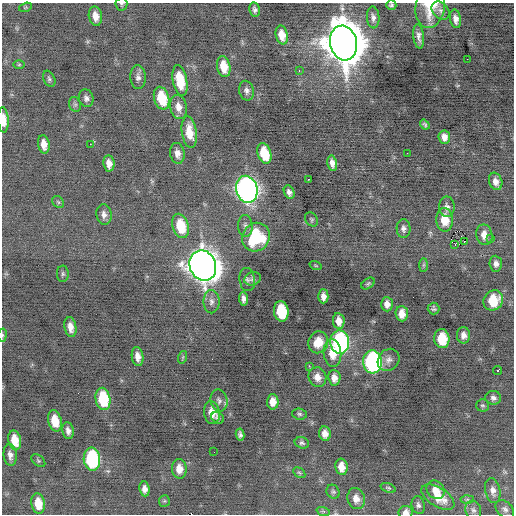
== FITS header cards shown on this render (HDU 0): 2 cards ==
NAXIS1  =                  512 / Axis length
NAXIS2  =                  512 / Axis length

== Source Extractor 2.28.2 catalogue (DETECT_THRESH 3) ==
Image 512 x 512 px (HDU 0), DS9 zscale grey, 1 PNG px = 1 image px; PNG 516 x 516 px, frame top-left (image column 1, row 512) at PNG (2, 3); each listed source drawn as its Kron ellipse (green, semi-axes under 4 px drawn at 4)
Background -0.146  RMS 0.76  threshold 2.29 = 3 sigma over >= 5 px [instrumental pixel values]
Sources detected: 120; all 120 listed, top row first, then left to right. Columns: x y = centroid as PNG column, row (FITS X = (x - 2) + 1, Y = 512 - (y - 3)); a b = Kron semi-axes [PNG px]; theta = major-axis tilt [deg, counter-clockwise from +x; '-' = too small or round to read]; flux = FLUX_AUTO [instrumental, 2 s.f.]
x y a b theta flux
121 4 6 6 - 87
391 5 5 5 - 96
25 7 7 4 20 58
430 7 21 14 81 1500
255 10 7 5 -79 160
440 11 10 7 -46 210
95 16 10 6 -79 460
373 17 11 6 -85 220
456 19 9 5 -81 280
282 35 9 6 -77 580
419 36 12 5 -83 240
344 43 18 13 -75 190000
467 59 2 2 - 200
19 65 6 4 1 67
224 67 10 6 -78 850
299 71 3 3 - 84
138 77 12 7 -88 230
49 79 8 5 -64 120
180 80 15 7 -79 1500
246 91 10 7 -78 200
86 98 9 7 -74 200
162 98 11 7 -74 1700
75 104 7 6 - 120
178 107 12 8 -78 420
3 120 13 5 -87 610
425 125 5 3 - 90
189 132 16 7 -82 900
444 137 7 5 -81 320
44 144 9 5 -80 470
90 144 2 2 - 130
177 153 10 7 -81 350
264 153 10 6 -73 1500
407 153 2 2 - 160
109 163 8 5 -82 350
332 163 7 4 -77 270
308 179 3 2 - 430
496 181 9 6 -72 300
247 189 14 10 -75 26000
289 192 7 5 -66 200
58 202 6 5 - 81
447 207 10 7 90 240
104 214 10 7 -80 270
312 219 7 6 - 88
445 220 12 8 -85 960
180 226 12 8 -73 1600
245 226 11 7 -89 230
403 229 9 7 -88 200
484 235 10 8 -78 470
256 237 15 13 54 2900
491 238 3 3 - 39
464 241 2 2 - 40
455 244 3 2 - 120
496 264 8 6 -85 230
203 265 15 13 -68 77000
423 265 7 4 89 92
316 266 6 3 -19 44
63 274 8 6 89 120
252 279 8 6 17 140
247 280 12 8 -83 180
368 284 7 5 37 91
323 296 7 5 90 270
244 299 7 4 -87 220
493 300 10 9 - 1500
211 302 12 8 90 270
387 304 7 6 - 290
434 309 6 6 - 110
281 311 10 7 -82 2400
402 314 8 6 -87 480
339 321 8 6 -82 400
70 327 10 6 -80 420
2 335 7 3 83 82
463 335 8 6 -89 270
442 339 9 7 -83 1500
318 342 11 9 68 930
340 342 11 9 -86 10000
332 353 13 9 -84 860
138 357 9 6 -83 360
183 357 6 4 71 70
389 360 12 10 49 300
372 362 11 9 -85 11000
309 366 3 2 - 97
498 371 4 3 - 670
317 377 10 8 -68 440
334 378 8 6 -84 340
493 398 8 7 - 180
103 399 11 7 -81 2400
219 400 11 8 -77 240
273 402 7 6 - 440
483 405 6 6 - 110
212 413 11 8 -80 570
299 414 7 5 -4 110
218 418 7 5 -33 110
55 421 11 6 -77 910
68 431 8 6 -80 250
325 434 7 5 -82 360
240 435 6 4 -80 140
15 440 10 6 -78 860
302 443 7 5 -16 120
214 452 3 2 - 38
10 455 11 6 -84 260
92 459 11 8 -84 5700
38 461 8 5 -39 90
341 467 8 6 -81 500
179 469 10 7 -86 510
299 473 6 4 -31 86
388 488 8 4 -20 79
144 489 7 5 -83 270
435 490 10 8 -49 490
493 491 13 7 -78 310
333 492 7 6 - 100
438 497 18 9 -32 850
356 499 11 8 -74 400
467 499 6 4 1 84
164 501 6 5 - 83
38 503 10 6 -80 840
418 505 9 6 -76 160
505 509 11 7 -45 200
473 510 9 7 -66 190
323 511 7 4 -18 80
406 512 7 6 - 300
At the frame edge (FLAGS 8, measured only in part): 6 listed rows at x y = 121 4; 391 5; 430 7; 3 120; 2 335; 406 512